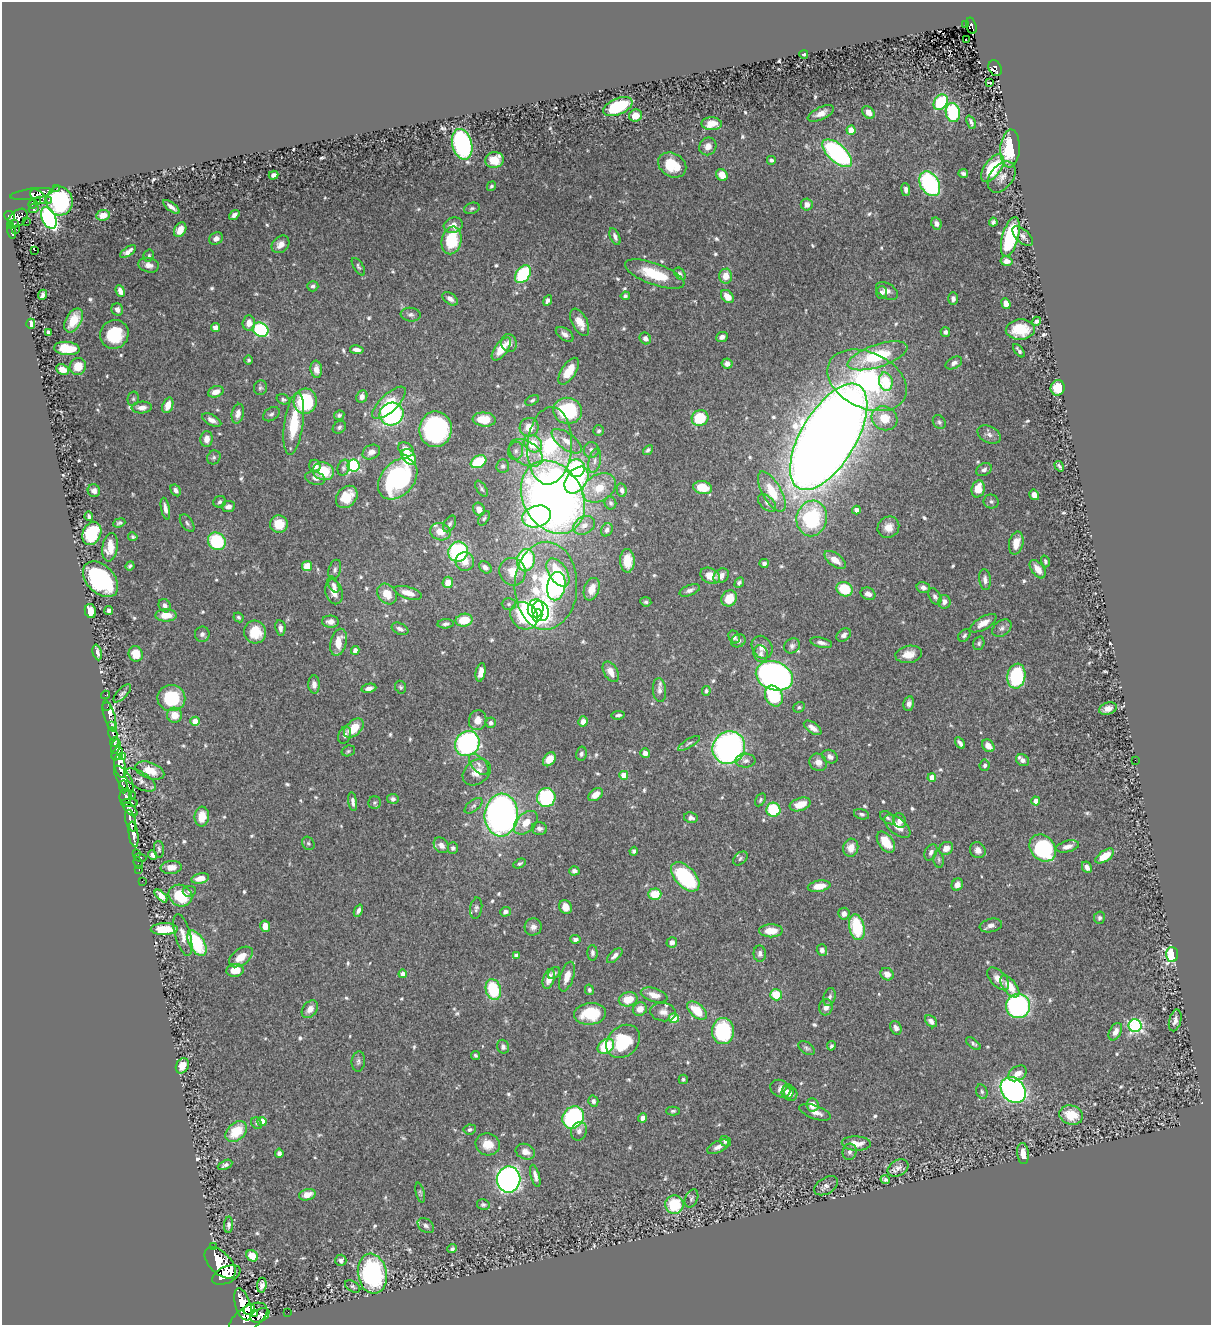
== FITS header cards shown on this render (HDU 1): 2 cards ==
NAXIS1  =                 1209
NAXIS2  =                 1323

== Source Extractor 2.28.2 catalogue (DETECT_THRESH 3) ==
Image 1209 x 1323 px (HDU 1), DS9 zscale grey, 1 PNG px = 1 image px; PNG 1213 x 1327 px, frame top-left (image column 1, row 1323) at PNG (2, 2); each listed source drawn as its Kron ellipse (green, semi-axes under 4 px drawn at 4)
Background 0.532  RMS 0.015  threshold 0.0441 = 3 sigma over >= 5 px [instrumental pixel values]
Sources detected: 682; of the 682, the 500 brightest by FLUX_AUTO listed and drawn (182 fainter detections omitted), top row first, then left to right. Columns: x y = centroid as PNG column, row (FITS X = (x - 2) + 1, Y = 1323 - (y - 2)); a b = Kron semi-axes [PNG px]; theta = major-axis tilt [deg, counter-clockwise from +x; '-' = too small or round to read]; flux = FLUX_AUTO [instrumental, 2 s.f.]
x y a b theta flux
966 24 3 3 - 16
971 26 8 5 -75 110
966 40 3 2 - 2.1
804 54 4 3 - 1.8
995 68 8 6 -64 130
990 82 3 2 - 2.2
941 102 8 6 53 76
618 107 16 8 23 67
868 112 7 5 -49 9
953 112 10 7 -81 71
821 113 14 6 25 8.6
635 116 6 6 - 11
971 122 7 3 -64 2.6
712 124 10 6 -1 13
851 130 4 4 - 22
462 144 16 10 -75 180
708 146 9 8 - 7.3
1010 149 19 9 87 47
837 153 18 8 -42 190
494 160 9 8 - 19
771 160 4 3 - 2.5
672 165 15 11 -32 29
992 168 16 8 54 54
963 174 5 4 - 2.8
274 175 5 4 - 4.2
722 175 6 5 - 11
1002 177 17 11 53 8.3
930 184 13 9 -60 140
491 186 5 4 - 1.9
57 188 2 2 - 5.3
906 190 6 4 -82 4.2
31 194 21 5 8 360
38 197 9 5 -38 280
48 200 3 2 - 6
37 201 4 2 - 32
59 201 14 13 - 110
33 204 5 4 - 120
807 204 6 6 - 6.1
171 207 10 3 -38 5
472 208 8 5 19 2.3
34 209 5 4 - 130
103 215 7 5 9 10
234 215 6 4 39 4.2
10 216 6 5 - 310
18 218 11 7 44 500
49 218 11 7 -64 200
26 222 2 2 - 4.5
993 222 4 4 - 2.7
14 223 3 2 - 47
936 224 6 5 - 4.3
453 225 9 7 16 8.2
11 226 3 3 - 120
16 229 2 2 - 7.6
180 230 8 5 58 12
12 232 7 3 -77 190
1023 236 13 6 -43 4.4
615 237 9 4 -67 4
1010 237 20 8 75 79
216 239 7 6 - 5.2
451 240 14 9 78 50
280 244 10 7 44 8
35 250 3 2 - 4.7
128 252 9 4 36 5.3
149 256 6 5 - 1.9
1007 261 6 4 -10 6
149 265 10 7 -13 6.6
358 267 10 4 -57 2.1
523 274 10 6 55 81
655 274 31 11 -20 42
680 274 7 5 -48 2.4
726 276 7 6 - 12
313 286 6 5 - 2.5
120 291 6 4 -67 6.5
887 291 12 7 -31 6.3
882 293 6 5 - 3.3
42 295 5 3 - 3.2
625 296 4 4 - 2.2
727 297 7 5 -46 12
450 299 9 5 -35 4.7
953 299 6 5 - 4.3
548 301 5 4 - 3.8
1006 304 5 4 - 12
117 309 6 5 - 4.6
411 315 10 7 -6 3.8
74 320 13 7 60 18
1036 321 5 3 - 3.7
580 322 15 7 -62 14
249 323 7 6 - 7.9
31 324 5 4 - 17
216 327 4 4 - 5.8
261 330 8 6 -31 100
1020 330 14 10 3 29
48 332 4 4 - 3.3
945 332 5 4 - 3
114 334 15 14 - 41
565 334 10 6 -35 4.8
722 337 6 5 - 4.1
645 338 6 5 - 4.8
509 343 9 8 - 5.9
67 348 13 6 -6 33
501 349 13 6 53 20
357 350 7 4 -8 4.6
1019 351 8 3 -53 2.1
877 356 31 11 18 68
249 360 4 4 - 1.8
727 363 5 5 - 5.1
954 363 9 5 28 4.1
78 366 9 8 - 17
316 369 9 5 -82 7.4
62 370 6 5 - 11
569 371 15 7 56 18
867 380 42 28 -25 150
886 382 9 6 -78 32
260 388 7 6 - 2.4
1058 388 8 7 - 26
216 392 8 5 19 7.8
362 397 6 5 - 6
133 399 7 5 77 2
283 399 7 5 -19 2.5
532 400 7 4 29 2.1
305 401 12 11 - 68
389 403 21 9 43 33
168 405 8 5 70 11
142 408 10 6 3 6.5
567 411 14 13 - 81
238 414 10 6 77 6.5
271 414 9 6 34 2.9
391 414 12 11 - 160
339 415 5 5 - 2.6
700 418 8 8 - 38
884 418 13 11 -27 20
484 419 11 7 -5 23
212 420 10 5 -27 5.2
939 422 7 6 - 2.4
294 424 31 9 82 46
339 427 7 5 37 2.3
529 427 9 9 - 15
436 429 18 16 83 210
599 431 5 5 - 2.1
989 434 12 8 -28 5.1
829 437 60 27 59 3100
207 439 8 6 86 7.9
567 441 18 8 -36 11
533 444 10 8 -37 27
550 446 39 22 86 110
406 449 8 6 -35 8.1
591 450 8 7 - 4.5
648 450 5 4 - 2.4
516 451 9 7 74 3.6
371 452 9 7 28 6.4
526 453 18 11 -31 17
214 457 7 6 - 2.5
409 457 9 6 -51 33
595 461 12 6 76 4.5
478 462 8 6 30 46
315 466 6 5 - 6
354 466 6 6 - 170
503 466 6 6 - 2.6
1059 466 6 3 -57 2.1
344 468 8 6 71 2.2
576 468 9 8 - 100
984 470 8 6 27 3.2
323 471 10 9 - 31
315 478 10 6 -14 4.2
398 479 23 16 49 160
577 480 15 10 54 87
599 488 18 13 32 22
703 488 9 6 -12 26
481 489 9 4 -56 2.3
978 489 8 6 75 18
176 490 6 4 -58 3.7
622 490 7 4 -79 3.9
94 491 6 6 - 4.6
772 491 22 9 -61 29
1034 495 5 4 - 7.4
347 497 12 9 49 20
553 497 38 30 -61 820
991 501 7 7 - 2.7
220 502 6 5 - 2.5
610 503 6 6 - 2.1
767 503 11 6 -44 4.1
228 507 7 5 7 4.5
165 508 11 4 -79 5.2
479 509 7 5 -60 7.5
856 510 4 4 - 6.3
89 516 5 3 - 2.1
537 516 15 10 17 140
484 518 8 4 57 2
812 518 18 15 80 110
119 523 6 4 20 2.2
187 523 10 5 -55 2.6
279 524 9 8 - 19
450 524 9 5 61 2.5
584 525 11 8 26 9.2
888 527 11 10 - 10
607 530 7 5 62 3.9
440 532 10 8 -19 14
92 533 12 9 66 64
133 537 5 4 - 2
217 541 9 8 - 79
1016 543 11 7 78 12
110 547 14 7 81 15
458 552 10 9 - 110
526 560 11 9 80 92
835 560 12 6 -36 12
627 561 12 7 -88 18
1045 561 6 4 -73 2
465 562 9 9 - 11
764 563 5 4 - 3.1
130 566 5 4 - 2
307 566 5 5 - 18
485 567 7 5 -39 4.9
1038 569 10 6 -54 10
335 570 10 6 74 2.9
512 572 14 13 - 16
558 573 16 9 -57 48
710 576 10 7 -28 11
721 576 8 6 40 5.8
100 579 21 13 -46 160
985 580 10 5 -83 4.7
448 582 6 5 - 12
739 583 5 4 - 2.6
333 584 8 5 -63 3.2
546 586 44 31 89 130
556 586 14 9 79 110
923 588 7 5 -15 5
592 589 11 7 69 12
845 589 8 7 - 41
690 590 10 5 21 4.1
334 592 12 8 -76 13
408 593 14 6 -17 10
387 594 11 9 -51 16
868 594 8 6 -24 5.7
935 597 9 5 -61 3.1
729 598 8 7 - 20
646 602 5 4 - 2.2
944 602 6 6 - 5.3
509 604 7 6 - 2.3
165 606 7 5 -59 3.5
536 609 9 7 76 160
109 610 4 4 - 3.6
90 611 7 5 -78 16
541 611 10 8 -68 220
166 615 10 6 0 14
538 615 6 4 73 84
524 616 14 13 - 130
239 617 5 4 - 1.9
464 620 8 6 11 23
330 622 8 6 -2 6.9
983 623 14 6 31 10
446 624 8 4 6 3
280 628 8 5 -82 4.3
1002 628 11 7 37 4.2
400 629 9 5 -24 4
255 632 11 11 - 27
202 634 7 7 - 3.7
844 635 8 6 37 4.4
964 635 7 5 47 2.3
734 637 7 5 -59 3.5
738 641 7 6 - 3.8
338 642 14 7 76 20
821 643 11 5 -13 4.5
979 643 7 5 73 2.4
792 646 8 7 - 3.4
762 647 12 9 -58 8.1
355 650 4 4 - 6.2
97 652 8 4 -77 4.5
136 654 8 7 - 18
761 654 8 7 - 4.1
909 654 13 8 10 13
481 672 9 4 79 6.8
611 672 11 6 -60 8.9
774 676 19 14 -20 480
1016 676 12 9 81 97
314 684 9 5 -88 5.2
401 687 6 5 - 1.8
369 688 7 4 10 5.3
659 690 12 6 -86 4.7
706 691 5 4 - 2.3
122 693 11 5 45 2.9
106 695 4 3 - 8.8
774 696 11 8 -62 61
171 698 14 13 - 55
909 704 7 5 77 3.9
107 707 2 2 - 7.4
799 707 6 5 - 1.9
1108 709 9 6 19 7.8
175 715 7 7 - 15
618 715 7 4 8 2.4
109 716 16 5 -74 62
478 720 10 8 74 10
195 721 4 4 - 19
583 721 5 5 - 6.9
491 723 5 5 - 3.2
112 726 3 3 - 100
354 728 12 7 43 23
813 728 10 5 -35 6.2
113 734 6 4 -77 170
345 735 9 6 69 4.1
114 742 5 3 - 370
689 743 12 4 31 2.3
960 743 6 4 -56 3.7
467 744 13 11 49 180
116 746 8 4 74 660
988 746 7 5 -49 10
729 748 17 15 47 320
348 751 7 5 17 1.8
645 753 5 5 - 4.8
117 754 7 5 59 520
581 754 7 5 78 3.1
123 757 4 2 - 120
830 757 8 6 -29 4.3
549 759 8 5 52 16
1023 760 7 5 -33 4.3
1135 760 2 2 - 40
745 761 10 7 2 3.8
818 762 9 8 - 7.4
479 764 13 7 -49 5.4
985 765 6 5 - 2.6
120 766 12 5 -79 2100
150 771 15 8 -20 16
477 772 15 11 39 14
624 775 4 4 - 19
932 778 4 4 - 13
124 779 15 6 -58 1100
140 780 18 8 -31 6.1
123 787 6 4 -89 320
132 795 2 2 - 13
595 795 8 5 37 10
126 796 8 6 78 470
546 798 9 9 - 97
393 799 6 5 - 2.9
760 800 7 4 60 2.3
1036 801 4 4 - 9
353 802 9 4 -82 4.2
129 803 8 3 0 360
375 803 6 6 - 2.1
800 804 11 6 19 17
473 806 10 5 37 3
130 809 9 4 -46 370
773 810 7 7 - 60
862 814 8 5 -16 2.4
501 815 21 16 85 450
202 817 10 7 84 17
691 818 7 5 -12 4
888 818 8 5 -36 2.6
131 821 11 5 -75 900
899 821 7 6 - 5.3
526 823 14 9 44 13
897 826 15 8 -39 11
539 828 7 6 - 3.7
134 834 13 4 -82 1100
886 842 12 7 -54 21
308 843 7 5 -57 2.1
441 845 8 7 - 6.3
1067 846 12 5 15 6.1
453 848 5 5 - 2.9
851 848 9 7 75 11
946 848 7 6 - 9
1043 848 14 12 -50 110
159 849 8 5 -82 2.3
978 850 8 7 - 6.3
634 851 4 4 - 2.5
931 852 8 6 62 3.9
136 853 3 2 - 21
153 855 5 4 - 3.9
1105 856 11 5 34 19
140 858 6 3 -11 59
740 858 8 5 42 2.3
939 860 8 5 -84 2.1
138 863 6 2 -69 19
520 863 7 4 27 1.9
171 867 10 6 5 9.1
1087 867 6 4 -62 4.7
139 869 3 2 - 17
574 871 5 4 - 3.8
685 877 18 10 -46 100
200 878 9 5 11 11
142 881 2 2 - 10
957 885 6 5 - 5.3
819 886 11 5 9 14
189 891 6 5 - 2.3
655 894 6 5 - 24
180 895 12 10 -29 41
161 896 8 4 -45 9.9
565 907 7 6 - 10
476 908 11 6 81 3.3
358 911 6 4 67 4
505 912 5 4 - 3
844 914 6 5 - 4.8
1099 918 6 5 - 2.4
991 925 11 6 13 5
265 926 6 5 - 10
533 927 8 8 - 5.9
857 927 13 7 -78 54
164 929 13 6 2 26
771 931 11 6 0 17
183 935 21 7 -75 9.7
575 939 5 4 - 3.4
672 942 5 5 - 4.8
197 943 14 7 -60 56
822 950 5 5 - 4.4
592 953 8 5 -87 3
760 954 8 6 -90 3.4
1172 954 7 6 - 110
516 955 4 4 - 5.4
615 956 9 5 44 4.4
241 957 13 8 37 16
235 970 8 6 6 15
554 973 7 5 46 2.2
403 974 4 4 - 6.2
887 974 7 6 - 8.8
567 977 15 6 72 10
549 979 10 5 73 12
998 979 13 7 -46 9.4
1010 986 13 6 -52 19
493 990 11 7 -74 63
589 990 5 4 - 2.3
654 995 14 7 -16 12
776 995 6 5 - 26
829 997 9 6 72 3.8
628 999 9 7 14 19
1018 1006 12 12 - 200
826 1007 8 7 - 5.7
310 1009 10 7 51 6.6
640 1009 7 6 - 9.7
697 1011 12 6 -42 25
663 1012 13 9 -7 7.5
590 1014 16 11 6 33
674 1018 5 5 - 37
1175 1020 11 6 76 5.7
931 1021 7 5 -45 4.4
1135 1026 6 6 - 180
896 1028 7 5 -65 4.3
723 1031 13 11 -90 88
1115 1032 9 6 62 7.6
623 1041 18 14 43 52
973 1044 9 4 -39 2.5
606 1046 9 6 37 36
831 1046 5 4 - 1.9
503 1047 7 6 - 3.6
807 1048 9 6 -35 2.6
475 1055 4 3 - 2
358 1062 10 7 83 3.2
182 1066 8 6 64 14
1017 1073 10 7 32 8.8
683 1079 5 4 - 1.8
780 1089 10 8 -29 6.4
1013 1090 14 11 -49 320
787 1091 7 6 - 3.8
982 1092 7 5 -73 2.2
791 1094 7 7 - 5.3
593 1101 5 5 - 3
812 1105 7 6 - 12
673 1111 7 4 1 1.8
815 1112 16 6 -19 7
1071 1115 12 9 -16 25
573 1117 11 10 - 140
643 1118 5 4 - 5.7
262 1121 4 4 - 18
257 1123 6 5 - 2.1
470 1129 6 5 - 2.5
236 1131 12 8 43 31
579 1131 9 8 - 4
725 1141 6 5 - 3.7
856 1143 14 7 -2 12
488 1144 12 11 - 15
718 1147 12 5 25 6
525 1152 10 7 -20 7.8
850 1152 8 7 - 3.4
279 1153 5 4 - 3.5
1023 1154 11 5 -84 10
225 1165 8 4 26 3.5
898 1168 11 8 30 5.1
535 1176 11 4 -74 4.8
509 1179 13 11 82 420
885 1180 5 3 - 2.3
826 1186 13 8 31 5.2
420 1193 10 4 -76 1.9
307 1195 8 5 16 11
691 1198 9 6 66 2.7
483 1205 6 5 - 2.1
674 1205 9 9 - 45
228 1225 8 4 88 2.8
426 1226 9 6 -38 3.9
213 1247 3 3 - 64
452 1249 5 4 - 2.5
252 1256 6 5 - 16
341 1260 5 5 - 3.2
220 1263 19 10 -45 4400
372 1274 20 14 -81 150
226 1275 15 8 24 3000
262 1285 7 4 82 4.6
353 1286 8 5 -31 2.1
243 1304 16 7 -72 2500
249 1309 6 4 41 880
288 1312 2 2 - 7.1
255 1314 3 3 - 110
260 1315 10 6 27 130
248 1318 21 11 34 1900
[182 fainter detections neither listed nor drawn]